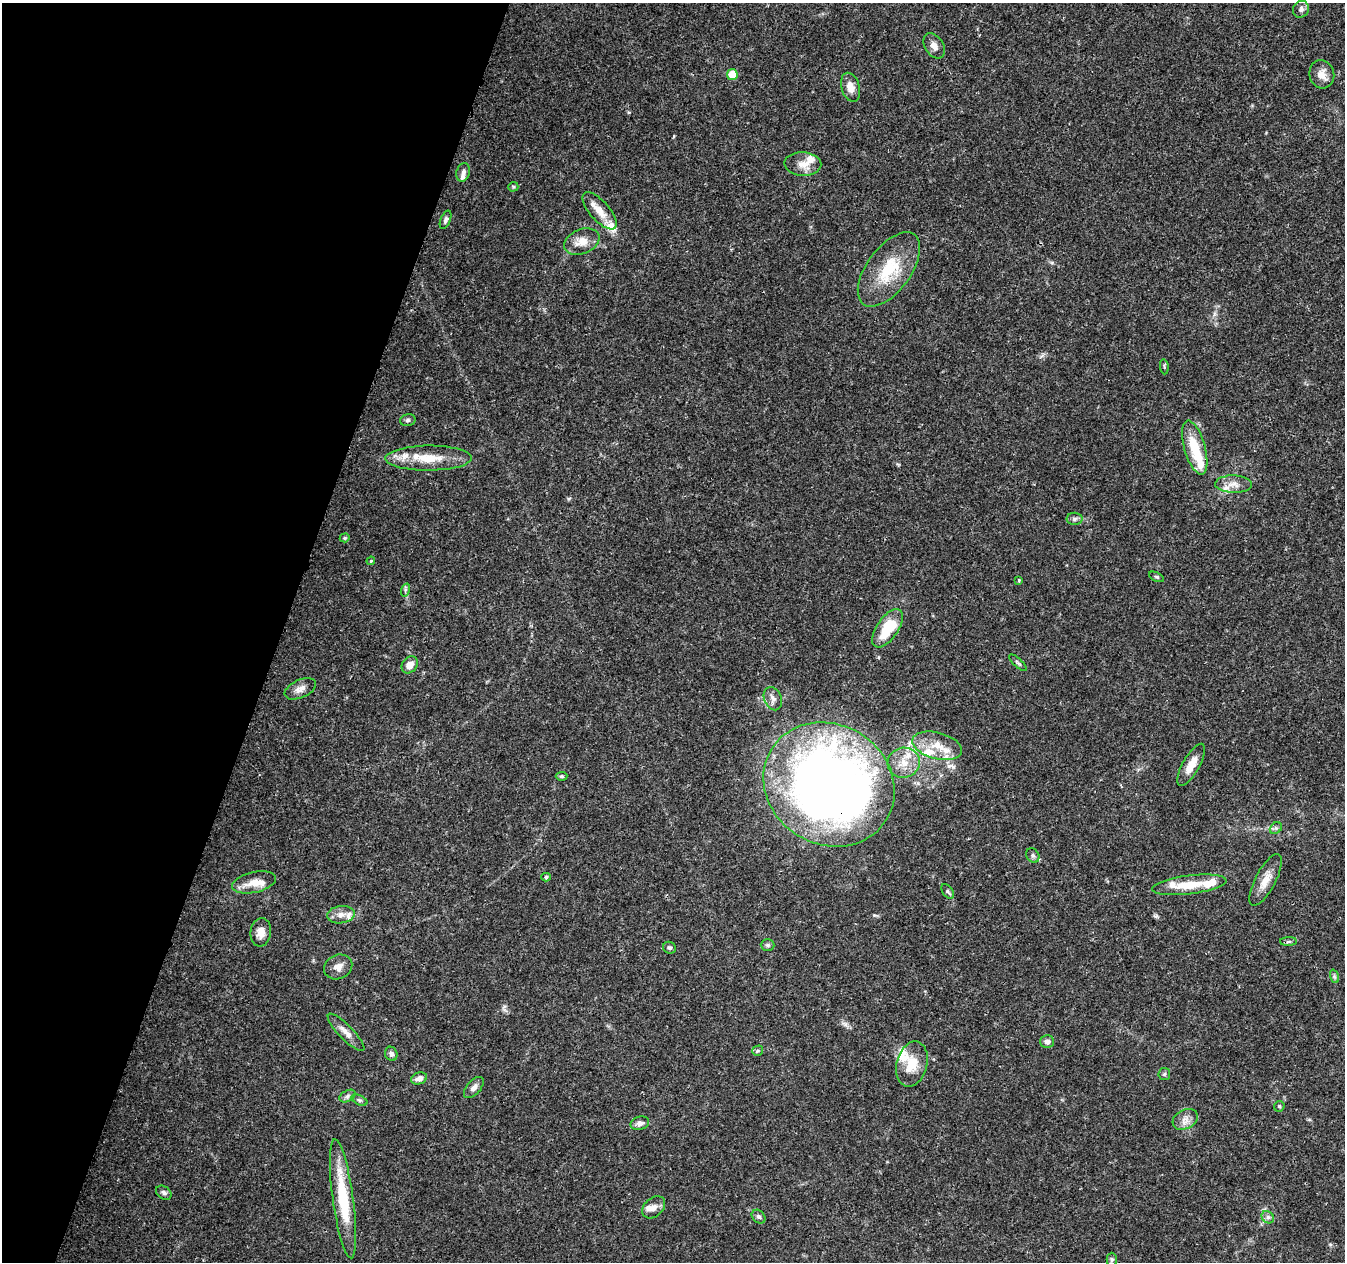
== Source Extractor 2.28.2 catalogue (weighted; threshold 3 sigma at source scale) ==
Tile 9 of 4 x 4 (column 1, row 3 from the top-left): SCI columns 11-1353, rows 1542-2801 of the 5388 x 5541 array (HDU 1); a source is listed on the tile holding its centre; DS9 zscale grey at full resolution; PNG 1347 x 1264 px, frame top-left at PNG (2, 3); each listed source drawn as its Kron ellipse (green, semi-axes under 4 px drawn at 4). Shown black and unused: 21% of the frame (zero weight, under 3 of 4 exposures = <1% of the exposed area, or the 3 px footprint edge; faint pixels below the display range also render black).
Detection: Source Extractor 2.28.2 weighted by HDU 2 'WHT'; one run over the whole footprint, this tile lists its part. Background 0.0487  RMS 0.0025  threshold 0.0113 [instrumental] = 3 sigma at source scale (4.5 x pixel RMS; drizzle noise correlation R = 1.50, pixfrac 1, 0.0396/0.0396 arcsec/px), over >= 5 px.
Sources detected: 81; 15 inside a brighter listed object's ellipse — not listed separately; the other 66 listed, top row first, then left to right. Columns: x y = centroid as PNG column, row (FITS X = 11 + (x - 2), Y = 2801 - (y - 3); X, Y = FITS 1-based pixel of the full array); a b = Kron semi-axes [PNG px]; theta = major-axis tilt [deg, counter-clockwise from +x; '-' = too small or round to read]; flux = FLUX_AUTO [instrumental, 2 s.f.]
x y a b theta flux
1301 9 8 7 - 0.91
934 46 14 9 -56 1.6
1322 74 14 12 -74 2.3
732 75 5 5 - 7.1
851 87 15 9 -74 2.4
803 164 18 11 -3 2.8
463 172 9 6 75 0.91
513 187 5 5 - 0.32
600 211 23 9 -49 3.7
445 220 10 5 69 0.79
582 242 18 12 22 3.3
889 269 43 22 54 12
1164 367 8 3 -85 0.3
408 420 8 6 15 0.53
1195 448 28 10 -74 8
429 458 43 12 0 7.7
1233 484 18 8 -1 2.2
1075 519 8 6 1 0.64
345 538 5 4 - 0.33
371 561 4 3 - 0.28
1157 577 8 4 -26 0.42
1019 580 3 3 - 0.34
405 590 7 4 72 0.49
887 628 22 10 56 9.2
1018 663 11 3 -42 0.47
410 665 9 7 51 2.2
300 689 17 9 25 2
773 699 12 8 -66 1.3
937 746 25 13 -15 5.2
904 763 16 15 - 4.2
1191 765 23 8 60 3.3
561 776 6 4 3 0.38
829 784 68 60 -32 260
1276 828 7 5 44 0.53
1033 856 8 6 -57 0.59
546 877 4 4 - 0.43
1266 880 29 10 62 3.4
254 882 22 10 13 3.6
1189 885 37 9 7 6.2
948 891 8 5 -53 0.51
341 915 14 8 8 1.9
261 932 14 10 83 2.2
1288 942 8 4 2 0.48
768 945 7 6 - 0.51
669 948 6 5 - 0.53
338 967 14 12 24 2.1
1334 976 7 4 -72 0.45
346 1032 25 7 -46 2.2
1047 1042 7 6 - 1
758 1051 6 5 - 0.42
391 1054 7 6 - 0.89
912 1064 23 15 76 5.6
1164 1074 6 5 - 0.45
419 1078 8 6 22 1.5
474 1087 13 7 49 1.2
347 1096 8 5 27 0.64
359 1100 8 4 -26 0.56
1279 1106 5 5 - 0.35
1185 1119 13 9 28 1.8
640 1123 9 6 15 1.2
164 1193 8 6 -35 0.72
343 1199 60 10 -82 14
654 1207 13 9 41 1.7
759 1217 8 6 -43 0.65
1268 1217 7 5 -45 0.62
1112 1259 7 5 -90 0.44
Overlapping masked pixels (flux is a lower limit): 1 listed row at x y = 829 784